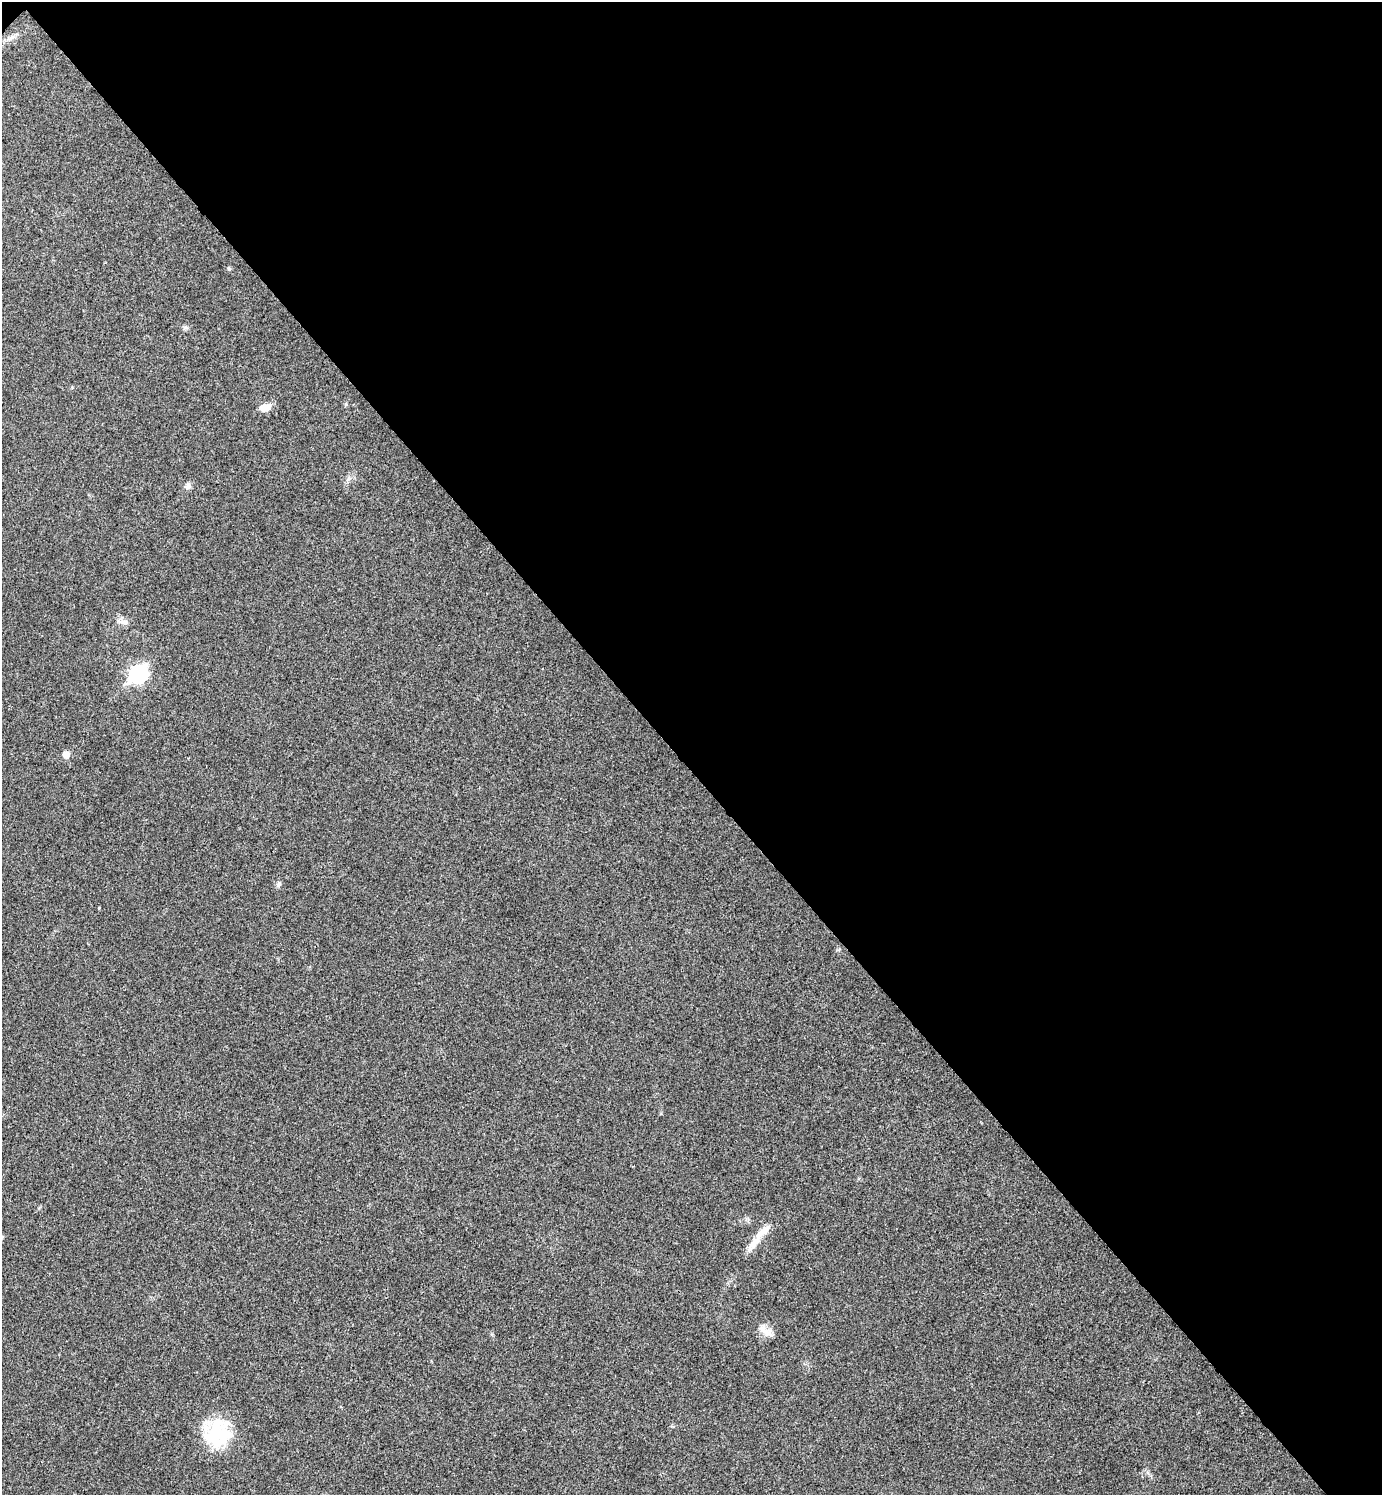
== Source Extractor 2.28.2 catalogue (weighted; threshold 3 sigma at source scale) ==
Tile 3 of 4 x 4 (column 3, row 1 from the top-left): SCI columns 3061-4440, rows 4483-5975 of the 5980 x 5981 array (HDU 1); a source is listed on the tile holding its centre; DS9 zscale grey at full resolution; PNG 1384 x 1497 px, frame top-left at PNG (2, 2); no overlay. Shown black and unused: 51% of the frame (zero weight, under 3 of 4 exposures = <1% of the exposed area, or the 3 px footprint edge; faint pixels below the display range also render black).
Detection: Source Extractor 2.28.2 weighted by HDU 2 'WHT'; one run over the whole footprint, this tile lists its part. Background 0.0285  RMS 0.0054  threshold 0.0241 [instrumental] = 3 sigma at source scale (4.5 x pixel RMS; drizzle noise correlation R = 1.50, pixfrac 1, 0.05/0.05 arcsec/px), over >= 5 px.
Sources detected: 12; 1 inside a brighter object's white glare — not listed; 1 inside a brighter listed object's ellipse — not listed separately; the other 10 listed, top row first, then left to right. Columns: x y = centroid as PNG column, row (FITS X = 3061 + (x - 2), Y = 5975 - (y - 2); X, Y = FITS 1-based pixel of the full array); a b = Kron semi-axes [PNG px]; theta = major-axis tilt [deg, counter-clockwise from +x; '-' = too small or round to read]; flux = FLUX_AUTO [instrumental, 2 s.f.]
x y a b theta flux
229 269 5 5 - 0.8
264 408 14 9 13 4.3
188 486 9 7 46 1.8
120 622 13 4 0 1.9
138 674 9 8 - 140
66 755 6 6 - 4.3
99 908 3 2 - 0.47
763 1232 26 8 41 6
766 1331 23 8 -35 4.2
215 1434 37 29 70 29
Unlisted compact peaks at least as high as the median listed source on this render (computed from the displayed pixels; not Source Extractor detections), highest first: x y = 279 884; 346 404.